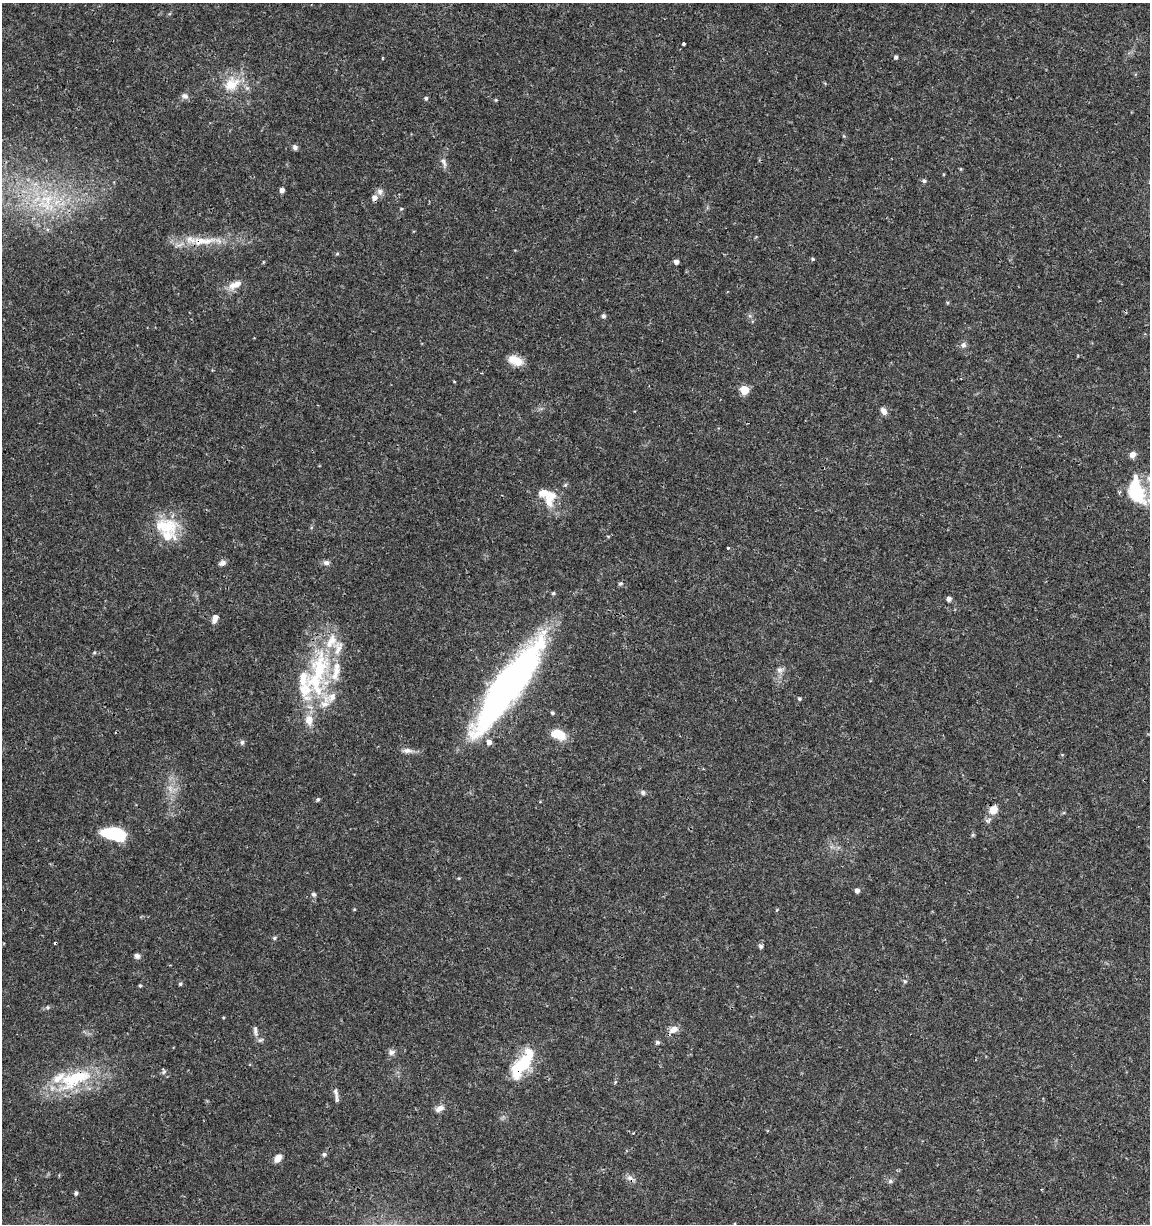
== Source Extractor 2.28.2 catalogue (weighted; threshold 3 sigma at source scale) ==
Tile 6 of 4 x 4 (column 2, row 2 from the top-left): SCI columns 1375-2522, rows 2453-3674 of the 5104 x 4898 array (HDU 1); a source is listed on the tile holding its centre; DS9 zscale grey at full resolution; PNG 1152 x 1226 px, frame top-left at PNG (2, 3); no overlay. Shown black and unused: <1% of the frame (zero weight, under 3 of 4 exposures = <1% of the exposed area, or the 3 px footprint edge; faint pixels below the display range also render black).
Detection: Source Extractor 2.28.2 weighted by HDU 2 'WHT'; one run over the whole footprint, this tile lists its part. Background 0.0341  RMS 0.0023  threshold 0.0101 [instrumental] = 3 sigma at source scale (4.5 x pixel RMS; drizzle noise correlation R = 1.50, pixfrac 1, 0.0396/0.0396 arcsec/px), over >= 5 px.
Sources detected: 98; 3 inside a brighter object's white glare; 3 cosmic-ray / hot-pixel residue — not listed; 20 inside a brighter listed object's ellipse — not listed separately; the other 72 listed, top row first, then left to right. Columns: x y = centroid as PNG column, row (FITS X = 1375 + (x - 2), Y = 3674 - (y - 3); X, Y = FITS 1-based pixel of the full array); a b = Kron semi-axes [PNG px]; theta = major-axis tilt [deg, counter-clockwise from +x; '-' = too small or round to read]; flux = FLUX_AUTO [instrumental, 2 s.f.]
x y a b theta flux
683 44 3 3 - 0.5
896 57 4 4 - 0.53
231 84 24 18 43 6
185 96 9 8 - 0.9
426 98 5 4 - 0.46
496 100 4 4 - 0.23
295 147 7 6 - 0.65
444 162 15 5 -70 0.98
924 181 5 5 - 0.43
282 190 5 4 - 0.94
380 192 10 7 -70 0.9
374 198 6 6 - 1.3
47 199 31 17 29 11
205 241 34 8 14 4.6
337 254 5 4 - 0.29
813 259 5 4 - 0.33
676 262 5 4 - 0.96
235 285 20 9 23 2.3
603 316 5 4 - 0.58
963 345 8 7 - 0.74
515 360 18 10 -22 3.2
454 381 5 3 - 0.18
744 390 5 5 - 9.2
884 411 9 6 -59 1.3
1132 455 8 6 65 1.3
565 485 6 4 45 0.31
1136 491 34 18 -75 14
548 502 17 10 -77 2.9
168 527 33 19 15 7.5
728 548 3 3 - 0.32
222 563 9 6 28 0.74
326 563 8 6 -3 0.78
553 593 5 4 - 0.33
949 599 5 4 - 0.9
215 618 11 6 69 1.3
319 670 59 25 82 24
780 670 10 7 -7 0.9
503 689 114 22 54 93
799 699 4 4 - 0.34
553 713 4 4 - 0.41
558 734 15 9 -20 4.9
242 742 6 6 - 0.51
407 751 12 7 -1 1.2
170 788 11 4 -68 0.93
643 792 7 6 - 0.48
318 799 5 4 - 0.38
993 810 9 8 - 2.6
111 835 30 10 -14 8.1
973 835 5 5 - 0.29
857 890 5 4 - 0.9
314 894 6 6 - 0.51
274 938 5 5 - 0.35
761 946 6 6 - 0.48
137 956 7 6 - 0.74
905 981 5 4 - 0.34
180 984 5 5 - 0.35
140 986 4 4 - 0.27
48 1007 5 5 - 0.31
673 1029 13 8 29 1.6
255 1030 15 5 -84 0.85
657 1042 6 5 - 0.51
391 1052 9 8 - 0.86
524 1065 40 16 64 11
164 1072 8 3 46 0.31
75 1078 47 20 25 16
336 1092 17 6 -77 1.1
440 1108 11 7 30 1.3
324 1154 6 5 - 0.53
278 1158 10 7 57 1.7
890 1181 6 5 - 0.48
76 1193 4 4 - 0.52
735 1224 5 3 - 0.2
Overlapping masked pixels (flux is a lower limit): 4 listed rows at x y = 205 241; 503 689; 524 1065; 75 1078
Isophote crosses this tile's border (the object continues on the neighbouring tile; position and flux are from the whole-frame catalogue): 1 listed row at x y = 735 1224